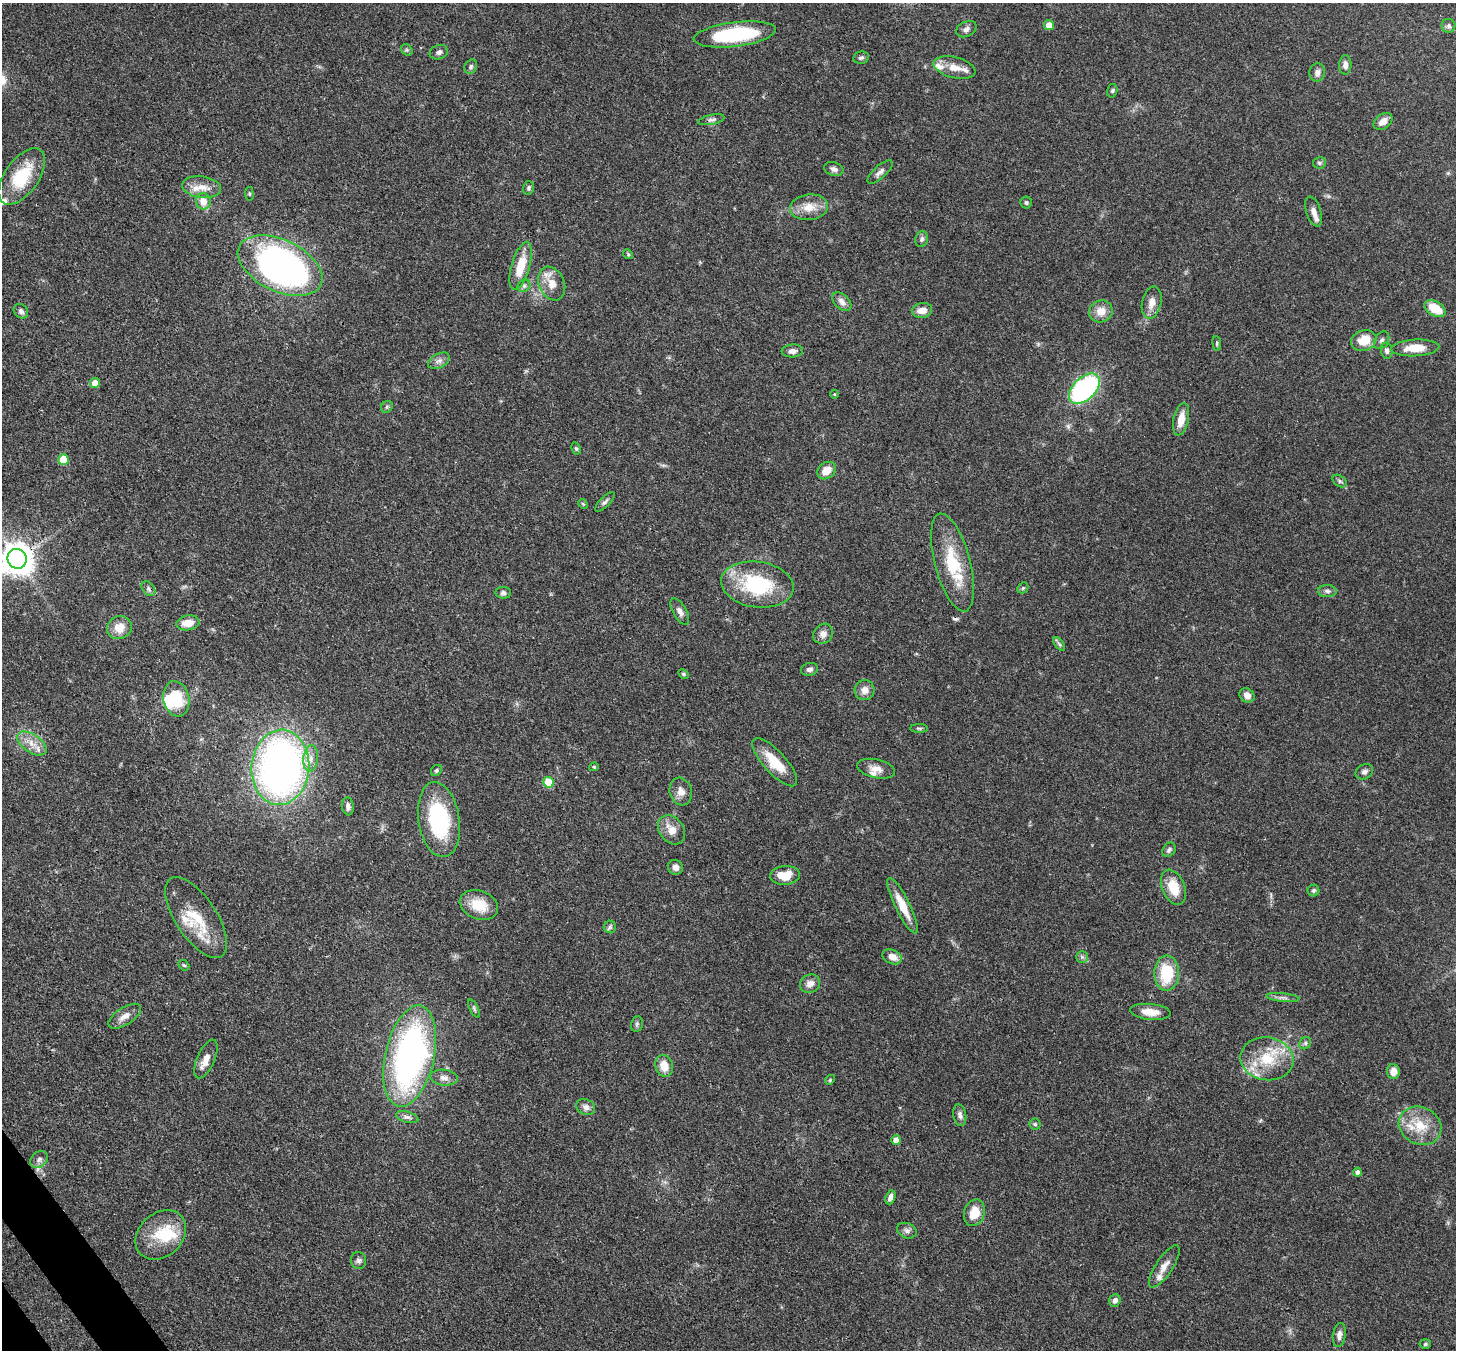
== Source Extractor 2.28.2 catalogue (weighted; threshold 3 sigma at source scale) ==
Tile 7 of 4 x 4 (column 3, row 2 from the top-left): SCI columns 2990-4443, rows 2903-4250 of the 5979 x 5952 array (HDU 1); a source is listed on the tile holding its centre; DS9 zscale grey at full resolution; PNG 1458 x 1352 px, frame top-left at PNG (2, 3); each listed source drawn as its Kron ellipse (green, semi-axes under 4 px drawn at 4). Shown black and unused: <1% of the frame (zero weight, under 3 of 4 exposures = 7% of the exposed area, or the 3 px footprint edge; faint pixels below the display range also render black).
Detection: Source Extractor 2.28.2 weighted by HDU 2 'WHT'; one run over the whole footprint, this tile lists its part. Background 0.101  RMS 0.004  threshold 0.018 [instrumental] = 3 sigma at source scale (4.5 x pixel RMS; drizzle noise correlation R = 1.50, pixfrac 1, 0.05/0.05 arcsec/px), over >= 5 px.
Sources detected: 142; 2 inside a brighter object's white glare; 1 cosmic-ray / hot-pixel residue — neither listed nor drawn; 9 inside a brighter listed object's ellipse — not listed separately; the other 130 listed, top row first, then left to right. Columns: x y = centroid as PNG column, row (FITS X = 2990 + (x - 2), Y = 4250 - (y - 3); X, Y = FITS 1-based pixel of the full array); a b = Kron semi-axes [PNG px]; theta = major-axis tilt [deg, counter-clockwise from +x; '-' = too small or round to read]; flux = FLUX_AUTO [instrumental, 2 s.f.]
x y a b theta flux
1049 25 5 5 - 3.4
1449 26 7 7 - 1.1
966 29 11 7 27 1.6
735 34 41 12 7 35
407 50 6 5 - 0.72
439 52 9 7 20 1.3
861 58 8 6 11 0.93
1345 65 9 6 89 2.2
471 67 7 6 - 0.87
954 68 21 10 -14 5.1
1317 73 9 8 - 1.9
1112 91 7 5 76 0.71
711 120 13 5 11 1.3
1383 121 10 7 36 3.2
1319 163 6 6 - 0.79
834 169 10 7 -19 1.6
880 172 16 6 41 1.9
22 176 32 17 55 18
202 187 19 10 -8 5.1
529 188 7 5 76 0.77
249 194 7 3 -82 0.47
203 201 8 7 - 4.8
1026 202 6 6 - 0.78
809 207 19 12 7 6.3
1314 211 15 7 -73 2.9
922 239 8 6 79 1.2
628 254 5 4 - 0.56
280 266 45 26 -25 190
521 266 25 9 74 10
552 284 17 12 -66 5.8
524 286 7 5 44 0.94
842 302 11 7 -45 2.3
1152 302 16 9 77 3.8
1435 309 11 7 -30 9.4
922 310 10 7 8 3.7
21 311 8 6 -46 1.3
1101 311 12 11 - 4.7
1364 340 13 10 21 7.6
1382 340 9 7 57 1.2
1217 343 7 3 -83 0.53
1415 348 24 8 3 7.5
792 351 11 6 4 2
1387 351 8 5 -82 1.1
439 361 11 7 29 1.8
95 383 5 5 - 5.1
1084 389 18 11 43 67
834 394 4 4 - 0.39
387 407 6 5 - 0.69
1181 419 16 7 78 5.2
576 448 6 4 -62 0.58
63 459 5 5 - 10
826 470 10 7 39 5.2
1340 481 8 5 -36 0.87
605 502 13 5 45 1.2
583 504 5 4 - 0.49
17 559 10 9 - 670
952 562 50 17 -75 20
757 585 36 23 -8 31
1023 588 6 5 - 0.63
148 589 8 5 -52 1.2
1327 591 9 6 -1 1.3
503 593 8 6 -5 1.1
680 612 15 6 -61 1.9
188 623 11 7 8 5
119 628 12 11 - 5.5
823 634 11 9 53 2.4
1059 644 8 4 -53 0.73
809 669 9 6 14 1.3
683 674 6 4 -27 0.59
865 690 10 10 - 3
1247 695 8 6 -38 2.3
176 699 18 13 -79 15
919 728 9 4 0 0.61
32 743 17 9 -34 4.6
311 758 13 7 84 3
775 762 31 11 -48 10
280 767 37 29 85 210
594 767 5 4 - 0.5
876 769 19 9 -12 3.5
436 770 6 5 - 0.81
1364 772 9 7 31 1.5
548 782 5 5 - 12
681 792 14 11 -74 3.4
348 806 9 5 -84 1.6
439 820 38 20 -81 38
671 830 16 12 -52 5
1169 850 8 6 53 1.1
675 867 7 7 - 1.9
785 875 15 9 5 7.4
1173 887 18 11 -67 9
1313 890 6 6 - 0.77
479 905 20 14 -20 8.9
902 906 31 7 -64 8.1
196 917 46 20 -57 17
610 927 6 6 - 0.93
892 957 10 7 -24 3.2
1082 957 6 5 - 0.86
184 965 6 4 -41 0.6
1167 973 17 12 89 16
810 984 10 9 - 2.7
1283 998 17 4 -6 1.6
474 1009 10 4 -64 0.85
1150 1012 20 8 -5 5.2
125 1016 18 8 33 3.4
637 1024 8 6 78 0.88
1305 1043 6 5 - 0.82
410 1056 51 24 77 130
206 1059 21 9 66 4.5
1267 1059 27 21 -9 16
664 1066 11 8 -73 5.6
1393 1072 7 6 - 3.4
444 1078 14 8 -5 2.2
830 1080 5 4 - 0.51
586 1107 10 8 -26 2
960 1115 11 6 -79 1.6
407 1117 11 5 -16 1.5
1035 1124 5 5 - 0.7
1420 1126 22 18 -26 11
896 1140 5 4 - 3
39 1159 9 7 40 1.6
1357 1172 4 4 - 1.6
890 1197 7 4 69 1.8
974 1213 13 10 73 7.4
907 1231 10 7 -22 1.5
161 1235 28 21 43 14
359 1261 8 7 - 1.4
1164 1266 24 8 57 4
1115 1300 6 5 - 1.7
1339 1335 12 6 81 1.9
1425 1344 5 5 - 0.65
Overlapping masked pixels (flux is a lower limit): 1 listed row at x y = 17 559
Isophote crosses this tile's border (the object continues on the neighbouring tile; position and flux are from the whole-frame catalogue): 1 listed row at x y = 17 559